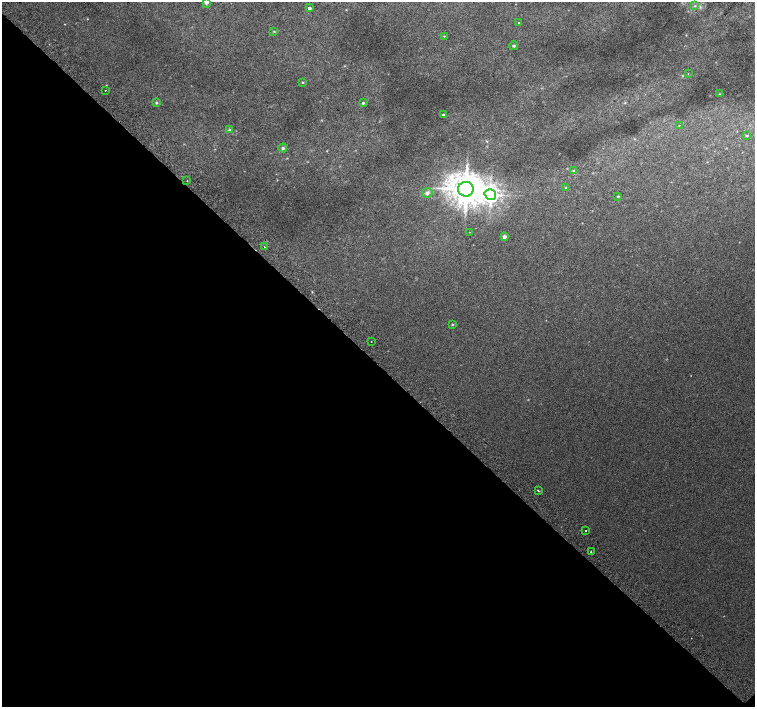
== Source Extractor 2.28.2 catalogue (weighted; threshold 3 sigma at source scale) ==
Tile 14 of 4 x 4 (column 2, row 4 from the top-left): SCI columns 1546-3051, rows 255-1663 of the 6096 x 6079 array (HDU 1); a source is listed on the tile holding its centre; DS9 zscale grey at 2 x 2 block average (1 PNG px = mean of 2 x 2 image px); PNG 757 x 709 px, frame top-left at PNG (2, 2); each listed source drawn as its Kron ellipse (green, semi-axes under 4 px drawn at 4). Shown black and unused: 49% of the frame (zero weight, under 2 of 3 exposures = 2% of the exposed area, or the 3 px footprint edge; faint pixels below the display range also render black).
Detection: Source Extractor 2.28.2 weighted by HDU 2 'WHT'; one run over the whole footprint, this tile lists its part. Background 0.0147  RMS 0.0075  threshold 0.0339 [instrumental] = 3 sigma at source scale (4.5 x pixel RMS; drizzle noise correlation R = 1.50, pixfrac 1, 0.0396/0.0396 arcsec/px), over >= 5 px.
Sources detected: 33; all 33 listed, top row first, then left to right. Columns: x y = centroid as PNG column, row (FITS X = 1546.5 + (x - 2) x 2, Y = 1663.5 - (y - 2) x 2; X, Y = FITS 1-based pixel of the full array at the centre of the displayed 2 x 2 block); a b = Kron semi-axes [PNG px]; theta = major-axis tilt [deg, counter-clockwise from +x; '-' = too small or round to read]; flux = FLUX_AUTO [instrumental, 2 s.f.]
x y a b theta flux
206 2 4 4 - 4.8
695 6 4 3 - 1.9
309 8 2 2 - 6.4
519 23 2 2 - 2.8
274 32 3 2 - 1.3
444 36 3 2 - 0.89
514 46 4 3 - 2.2
688 74 2 2 - 0.84
302 82 3 2 - 1.4
106 90 2 2 - 3
720 94 3 3 - 1.1
156 103 4 3 - 2.1
363 103 4 3 - 2.2
443 115 4 3 - 2.4
679 125 3 2 - 0.75
230 130 4 3 - 1.5
746 136 3 3 - 1.7
283 148 4 4 - 3.1
574 171 4 3 - 2.3
187 181 2 2 - 0.69
566 188 3 2 - 1.2
466 189 7 7 - 3300
427 193 5 5 - 5.7
490 194 6 5 - 970
618 196 3 2 - 1.8
469 232 2 2 - 0.52
504 236 3 3 - 5
264 247 2 2 - 3.1
452 324 3 3 - 1.4
371 342 2 2 - 0.94
538 491 2 2 - 2
585 530 2 2 - 3.2
591 552 2 2 - 1.3
Isophote crosses this tile's border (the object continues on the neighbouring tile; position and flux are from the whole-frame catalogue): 1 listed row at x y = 206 2
Diffuse or blended objects may show on this block-average render without a row.